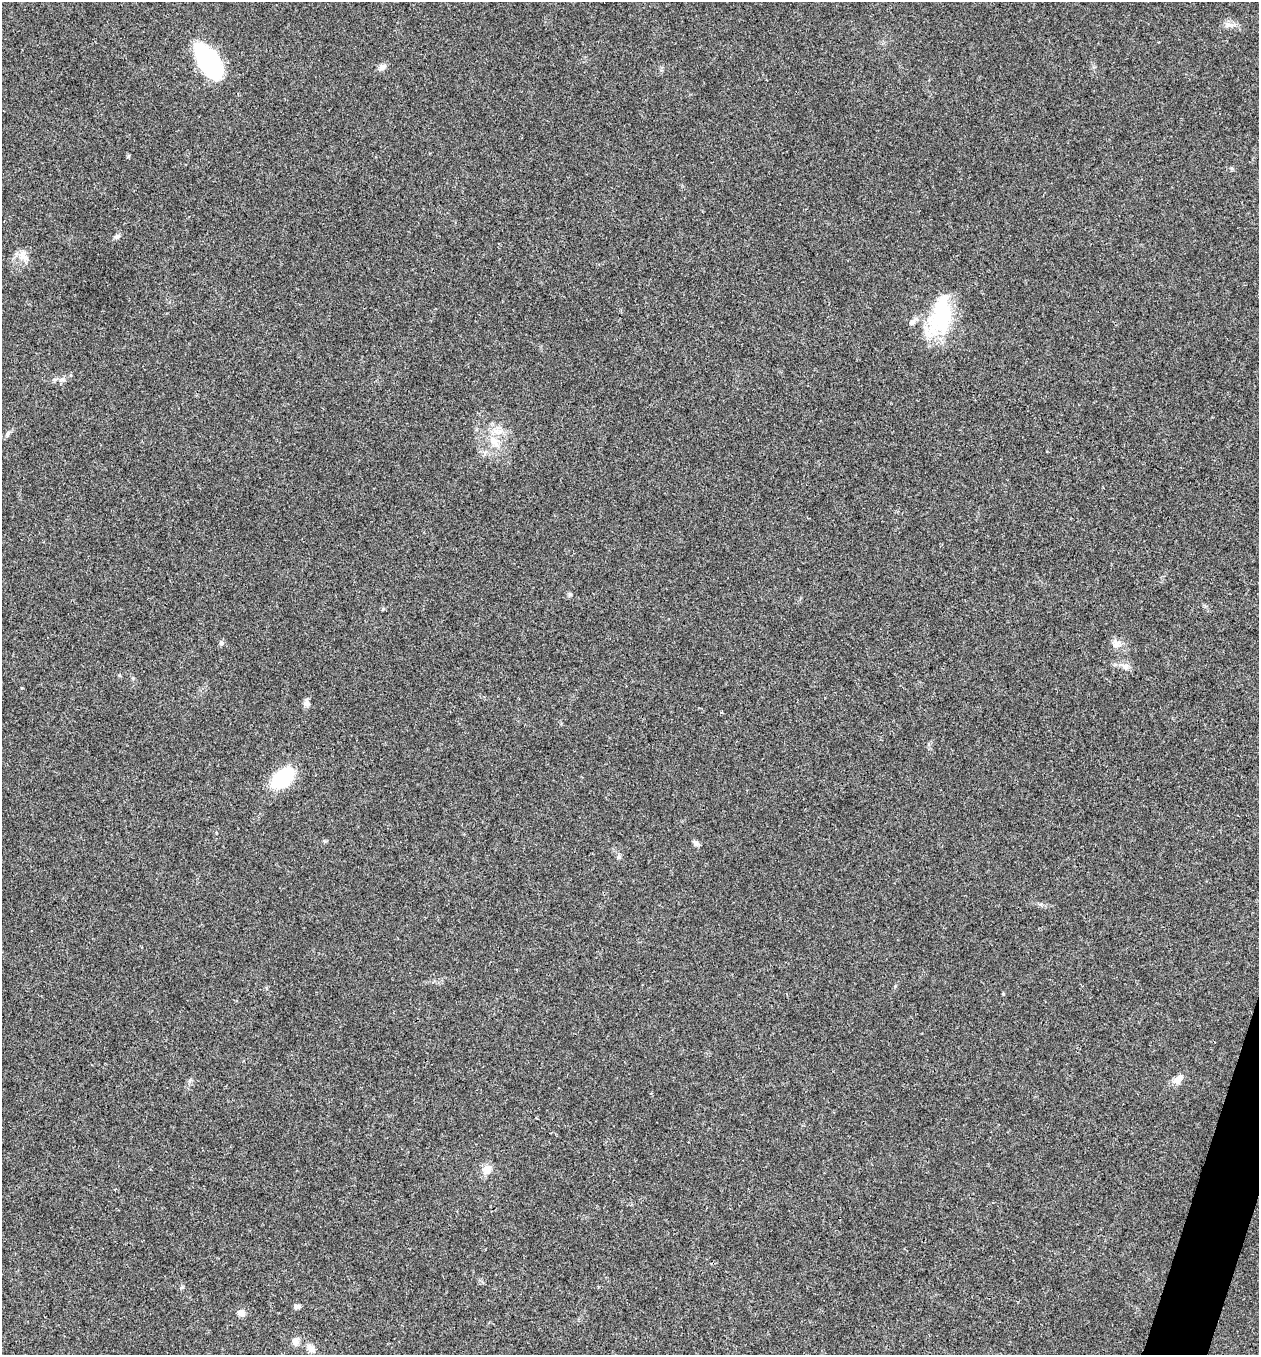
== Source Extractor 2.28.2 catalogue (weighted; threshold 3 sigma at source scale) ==
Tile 6 of 4 x 4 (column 2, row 2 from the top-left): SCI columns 1524-2780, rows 2707-4059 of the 5430 x 5416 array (HDU 1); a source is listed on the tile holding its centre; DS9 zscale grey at full resolution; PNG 1261 x 1357 px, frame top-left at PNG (2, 2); no overlay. Shown black and unused: <1% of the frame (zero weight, under 3 of 4 exposures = <1% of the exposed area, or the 3 px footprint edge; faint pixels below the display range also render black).
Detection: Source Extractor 2.28.2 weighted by HDU 2 'WHT'; one run over the whole footprint, this tile lists its part. Background 0.0216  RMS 0.0041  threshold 0.0183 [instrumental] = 3 sigma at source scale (4.5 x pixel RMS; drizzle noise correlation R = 1.50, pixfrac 1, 0.05/0.05 arcsec/px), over >= 5 px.
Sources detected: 23; all 23 listed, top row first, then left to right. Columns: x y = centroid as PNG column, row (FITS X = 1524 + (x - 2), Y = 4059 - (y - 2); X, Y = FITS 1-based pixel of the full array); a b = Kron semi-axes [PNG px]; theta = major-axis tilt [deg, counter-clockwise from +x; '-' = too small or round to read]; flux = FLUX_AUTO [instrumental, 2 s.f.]
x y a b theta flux
1230 24 7 4 -19 1.2
209 62 36 17 -57 50
382 67 11 7 34 1.6
117 236 8 5 29 0.92
23 257 16 10 -35 3.5
940 316 49 23 76 32
912 322 9 7 36 1.5
7 434 7 4 71 0.7
494 441 17 10 -52 5.2
221 643 6 5 - 0.7
1116 644 13 11 -47 2.9
1125 666 11 6 -10 1.9
307 703 11 7 -86 1.6
283 778 31 18 45 17
324 841 6 4 -70 0.47
696 843 8 6 -42 1.2
1003 994 4 4 - 0.34
1178 1080 13 9 37 2.9
486 1170 13 11 46 3.5
296 1306 8 5 6 1.2
241 1313 9 7 -4 2.1
295 1341 10 8 66 2.2
310 1348 12 8 -46 2.3
Unlisted compact peaks at least as high as the median listed source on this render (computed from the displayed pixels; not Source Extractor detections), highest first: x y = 128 156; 133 678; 570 594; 22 688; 383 609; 182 1287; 119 675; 1231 168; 619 857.